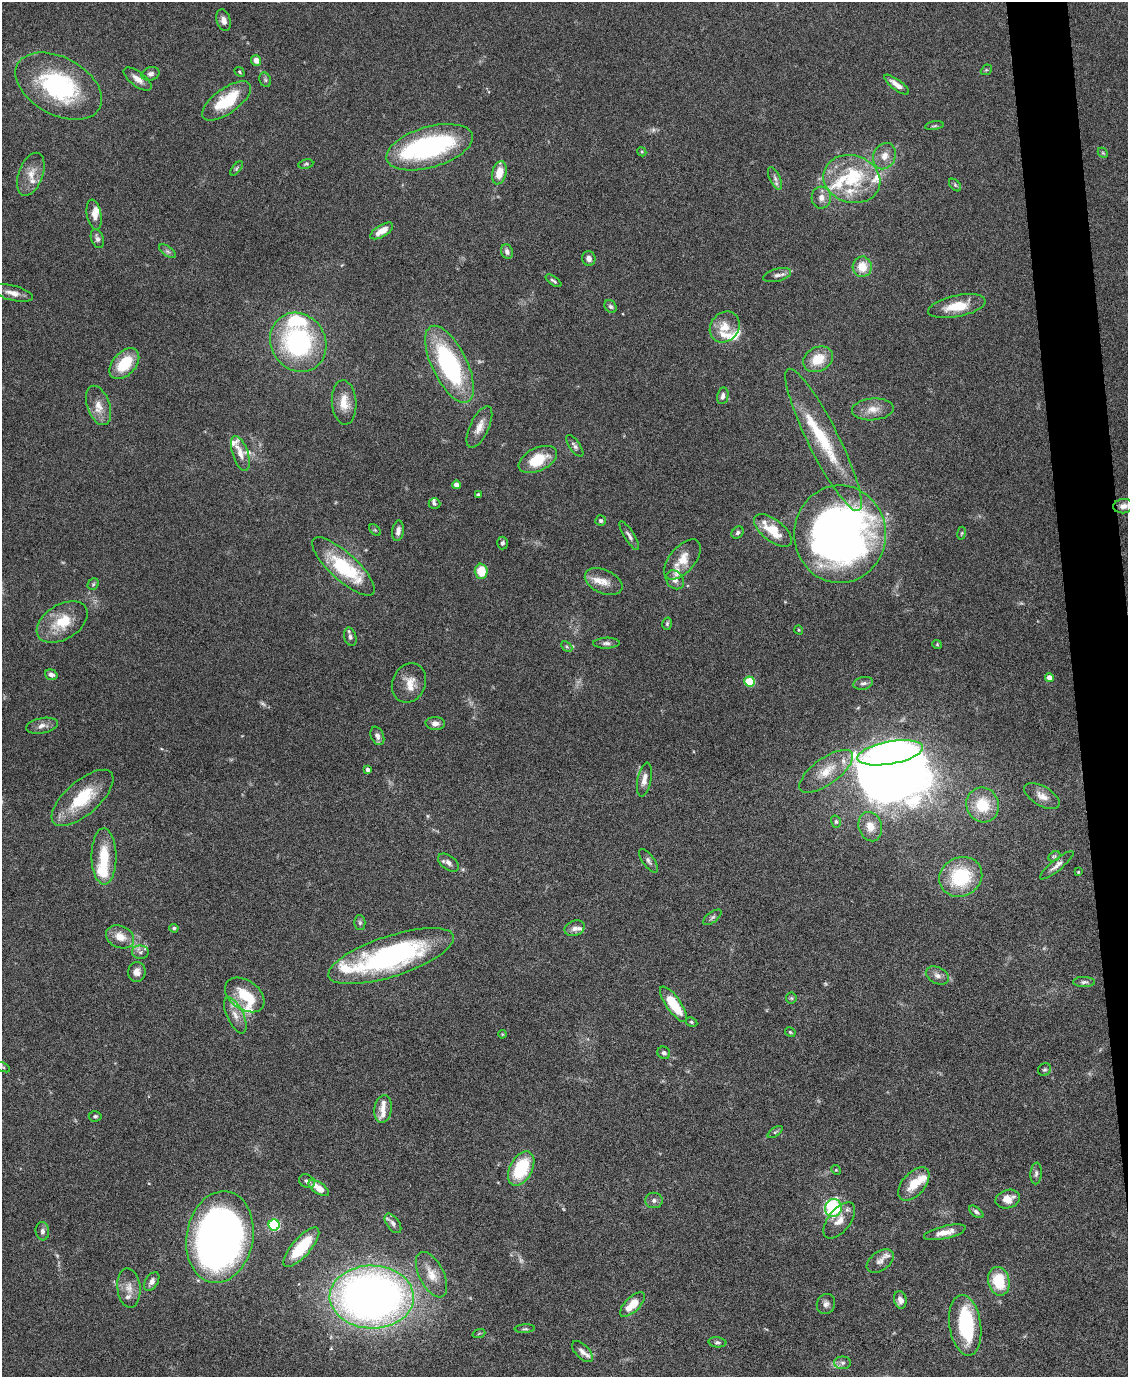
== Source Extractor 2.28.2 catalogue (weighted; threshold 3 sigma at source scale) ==
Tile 6 of 4 x 3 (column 2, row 2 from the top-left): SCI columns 1129-2254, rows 1604-2978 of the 4507 x 4480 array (HDU 1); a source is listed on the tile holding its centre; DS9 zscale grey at full resolution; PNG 1130 x 1379 px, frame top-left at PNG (2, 2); each listed source drawn as its Kron ellipse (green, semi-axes under 4 px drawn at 4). Shown black and unused: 4% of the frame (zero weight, under 4 of 8 exposures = <1% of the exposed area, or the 3 px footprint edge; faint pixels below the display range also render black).
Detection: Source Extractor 2.28.2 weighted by HDU 2 'WHT'; one run over the whole footprint, this tile lists its part. Background 0.0544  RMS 0.0038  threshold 0.0155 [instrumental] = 3 sigma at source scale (4.09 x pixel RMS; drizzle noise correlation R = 1.36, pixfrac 0.8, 0.05/0.05 arcsec/px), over >= 5 px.
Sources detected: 199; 7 too faint to see at this stretch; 6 inside a brighter object's white glare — neither listed nor drawn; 32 inside a brighter listed object's ellipse — not listed separately; the other 154 listed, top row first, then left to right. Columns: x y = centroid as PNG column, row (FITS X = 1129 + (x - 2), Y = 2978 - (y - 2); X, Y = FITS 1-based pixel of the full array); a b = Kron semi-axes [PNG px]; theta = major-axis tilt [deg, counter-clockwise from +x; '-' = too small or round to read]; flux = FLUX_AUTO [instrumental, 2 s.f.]
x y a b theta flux
223 20 11 7 -72 1.8
256 60 5 5 - 2.6
986 70 6 4 43 0.45
239 72 5 4 - 0.46
151 74 9 6 16 1.2
138 79 16 7 -37 2.7
265 80 7 5 -69 0.72
897 85 15 5 -36 3
59 86 46 28 -29 48
227 101 28 12 36 15
934 126 9 3 9 0.53
430 147 44 20 16 58
642 152 5 3 - 0.41
1103 153 6 4 -44 0.47
884 156 13 11 65 3.6
306 164 7 4 10 0.55
236 168 8 4 52 0.59
499 173 12 7 77 5.6
31 174 22 12 70 4.9
775 178 12 5 -67 1.4
852 179 29 23 -17 19
955 185 7 4 -46 0.63
821 198 11 9 88 2.5
94 215 15 7 -79 2.9
382 231 13 6 32 4.3
97 239 10 6 -69 1.2
167 251 10 5 -35 0.92
507 252 7 6 - 1.3
589 258 7 6 - 1.6
862 267 10 9 - 5.9
777 275 14 6 14 1.6
554 281 9 3 -34 0.67
13 293 20 7 -14 2.9
610 306 7 5 -44 0.94
957 306 29 10 12 9.3
725 327 16 14 52 5.9
298 342 30 27 -58 53
818 359 15 12 28 7.9
124 364 18 11 48 12
449 364 42 17 -64 49
723 396 8 5 80 1.3
344 403 22 12 -86 5.4
98 405 20 11 -71 4.5
873 409 21 11 4 4.1
479 427 22 9 65 3.8
823 440 79 15 -63 22
575 446 13 5 -55 1.1
240 453 18 8 -71 3.3
538 459 20 11 26 11
456 485 4 4 - 2
478 495 4 3 - 0.53
434 504 6 5 - 0.67
1123 506 10 7 7 1.8
601 521 5 5 - 0.81
375 530 7 4 -44 0.48
773 530 22 11 -38 9
398 531 10 5 81 1.9
738 533 7 5 47 0.81
961 533 6 3 81 0.4
840 534 49 46 90 260
629 536 16 5 -58 1.3
502 543 6 5 - 0.74
682 559 24 12 50 6.1
343 566 40 13 -43 23
481 571 7 6 - 8.6
675 580 10 8 -49 1.9
604 582 20 12 -24 4
93 584 6 5 - 0.54
62 622 28 17 32 11
667 624 6 4 75 0.56
799 630 5 3 - 0.3
350 637 9 6 -74 1
606 643 13 5 2 1.3
937 644 5 4 - 0.37
567 646 6 4 -44 0.55
51 675 6 5 - 1.6
1049 678 4 4 - 3
749 682 5 5 - 17
409 683 20 16 65 5.1
863 683 10 6 13 1.2
435 723 10 6 -3 1.7
42 726 16 7 10 2.2
377 736 9 6 -67 1.5
890 753 33 11 10 190
368 770 4 4 - 0.95
826 771 32 13 36 8.3
644 779 17 7 79 2.9
1042 796 20 9 -30 3.3
82 798 38 17 41 16
983 805 17 16 - 11
836 822 6 5 - 0.64
870 827 15 11 -75 4.3
104 856 28 12 -90 11
1054 856 6 4 28 0.55
648 861 14 5 -55 1.3
448 863 12 7 -37 1.6
1057 865 21 5 40 2.1
1078 872 3 3 - 0.28
961 877 22 19 26 22
712 917 11 5 37 0.98
360 923 7 5 -89 0.66
174 928 4 4 - 0.76
575 928 10 7 22 1.7
120 937 14 11 -24 4.8
140 952 8 7 - 1.3
391 956 66 20 18 75
137 972 10 9 - 2.3
937 975 12 8 -26 2
1084 982 11 5 0 1.1
245 995 22 14 -35 9.3
791 998 6 5 - 0.53
674 1004 21 7 -55 13
235 1015 19 8 -65 3.3
691 1022 6 4 -28 0.51
790 1032 5 4 - 0.49
502 1034 4 3 - 0.34
664 1053 6 6 - 1.1
3 1067 8 3 -27 0.44
1044 1070 7 6 - 0.69
383 1109 14 8 81 2.6
95 1116 6 5 - 0.64
775 1132 8 4 35 0.66
521 1169 18 11 61 18
836 1170 5 4 - 0.43
1036 1173 11 5 85 1.1
307 1181 8 6 -28 1
914 1184 20 11 49 7.1
319 1188 12 5 -35 5.4
1008 1199 12 9 16 4.5
654 1200 9 8 - 1.3
833 1208 9 8 - 32
976 1212 8 4 -37 0.87
839 1220 21 11 52 4.1
393 1223 11 6 -54 1.3
274 1225 5 5 - 37
42 1231 9 7 -85 1.2
945 1232 21 6 13 4
220 1237 46 33 80 260
301 1247 25 9 49 12
880 1261 15 9 37 2.2
431 1275 25 12 -63 5.4
152 1281 10 6 59 1.7
999 1281 14 10 -77 13
129 1288 20 11 -85 3.7
372 1297 42 31 -1 250
900 1300 9 6 -78 1.8
632 1304 16 7 44 7.7
826 1304 10 9 - 1.5
965 1325 30 16 -82 27
525 1329 10 3 3 0.56
479 1333 6 4 20 0.5
717 1342 9 5 -6 0.82
582 1351 13 6 -45 2
843 1363 8 6 -1 1.2
Isophote crosses this tile's border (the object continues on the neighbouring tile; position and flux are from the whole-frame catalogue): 1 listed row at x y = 3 1067